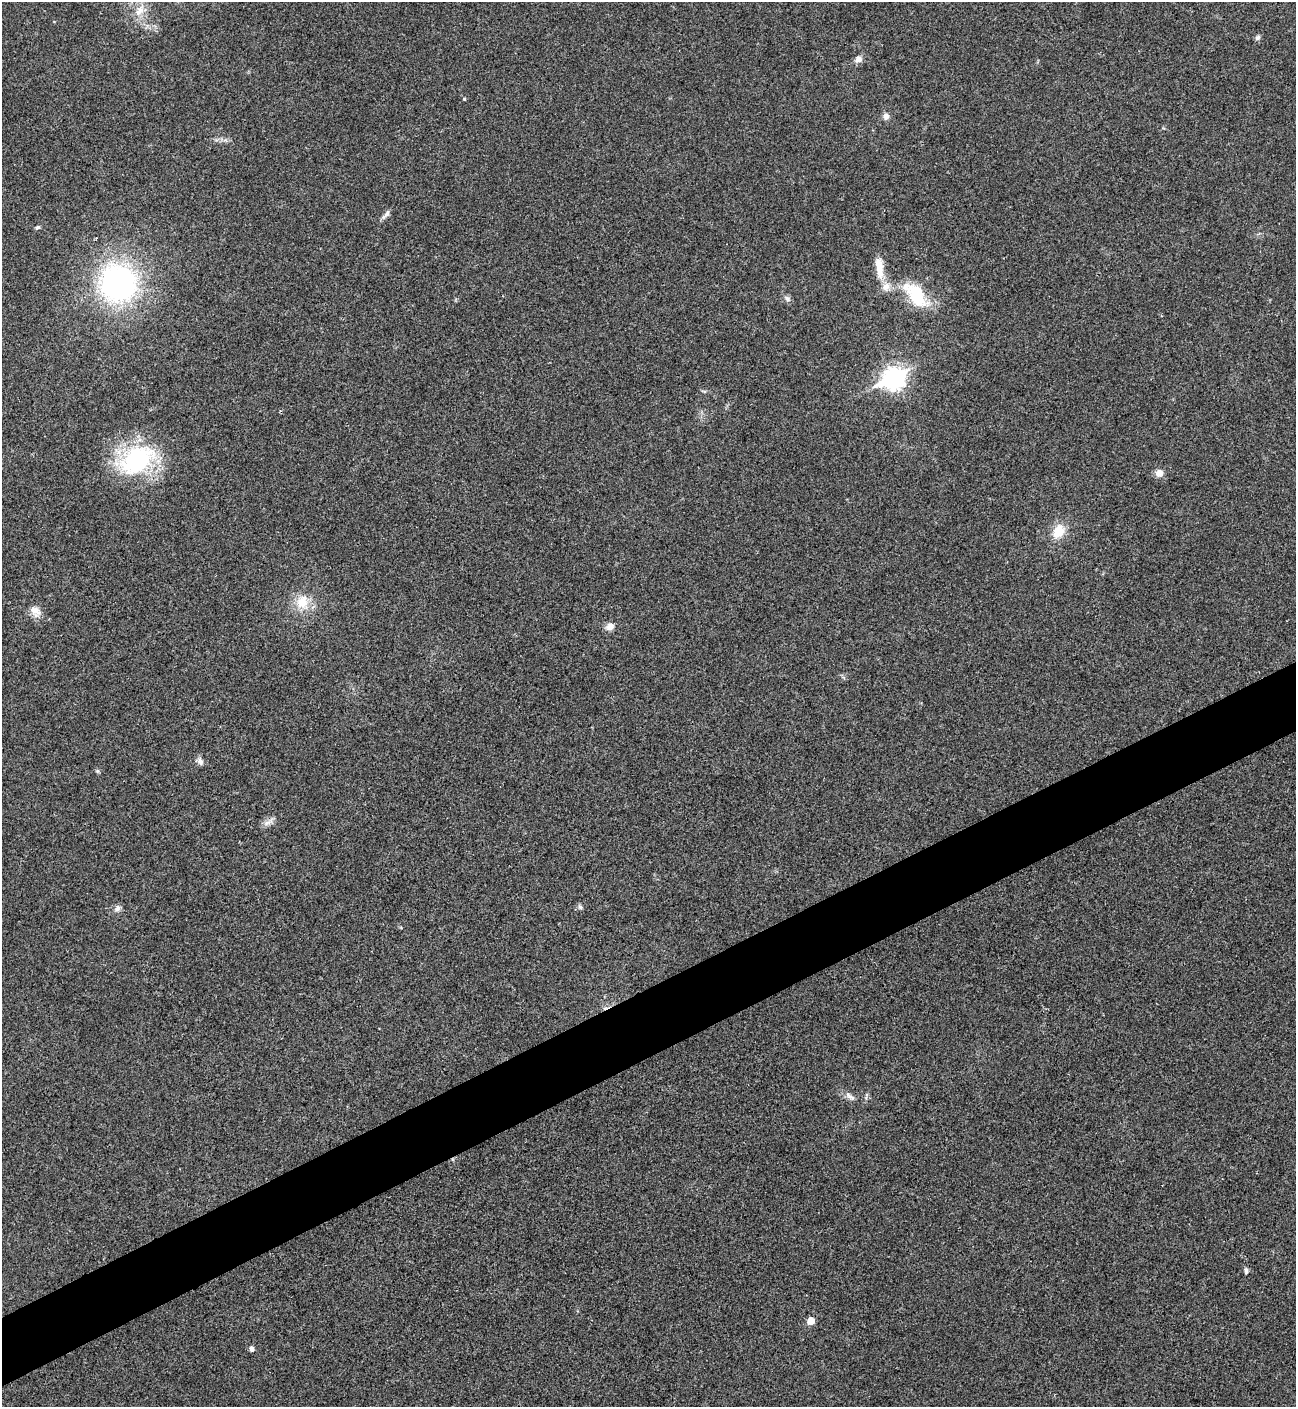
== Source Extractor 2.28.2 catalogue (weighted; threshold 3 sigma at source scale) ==
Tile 7 of 4 x 4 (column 3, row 2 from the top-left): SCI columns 2882-4175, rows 2816-4220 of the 5625 x 5635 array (HDU 1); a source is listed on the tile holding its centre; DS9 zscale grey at full resolution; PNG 1298 x 1409 px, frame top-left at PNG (2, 2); no overlay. Shown black and unused: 5% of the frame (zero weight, under 3 of 4 exposures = <1% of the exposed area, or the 3 px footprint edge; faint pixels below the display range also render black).
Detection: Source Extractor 2.28.2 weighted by HDU 2 'WHT'; one run over the whole footprint, this tile lists its part. Background 0.0197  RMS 0.0056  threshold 0.025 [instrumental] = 3 sigma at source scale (4.5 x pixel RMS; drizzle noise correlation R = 1.50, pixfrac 1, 0.05/0.05 arcsec/px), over >= 5 px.
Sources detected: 30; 1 inside a brighter object's white glare — not listed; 2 inside a brighter listed object's ellipse — not listed separately; the other 27 listed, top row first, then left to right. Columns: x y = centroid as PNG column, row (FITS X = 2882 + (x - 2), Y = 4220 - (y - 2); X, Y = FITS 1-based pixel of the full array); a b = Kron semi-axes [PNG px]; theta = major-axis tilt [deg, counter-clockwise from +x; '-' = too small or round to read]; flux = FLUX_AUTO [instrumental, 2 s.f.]
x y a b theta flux
139 11 16 10 52 5.9
1258 38 7 6 - 1.3
858 59 9 8 - 2.8
464 99 4 4 - 0.57
886 116 9 8 - 2.3
386 215 16 5 46 2.1
38 227 6 4 2 0.84
879 268 29 9 -82 9
118 283 28 27 - 140
787 299 9 6 -46 1.7
916 300 42 15 -33 20
894 378 10 8 25 290
137 460 49 32 32 60
1159 473 9 8 - 3.5
1058 531 16 11 65 10
302 602 20 16 65 11
35 611 15 12 -50 4.8
610 627 11 8 29 3.5
200 761 9 7 -63 2
97 771 6 5 - 0.8
267 823 11 6 22 2.6
580 907 7 4 -45 0.99
117 909 9 7 47 1.9
850 1096 17 5 -36 2.4
1246 1271 8 5 -87 1.2
811 1321 5 5 - 7.9
251 1349 6 5 - 1.6